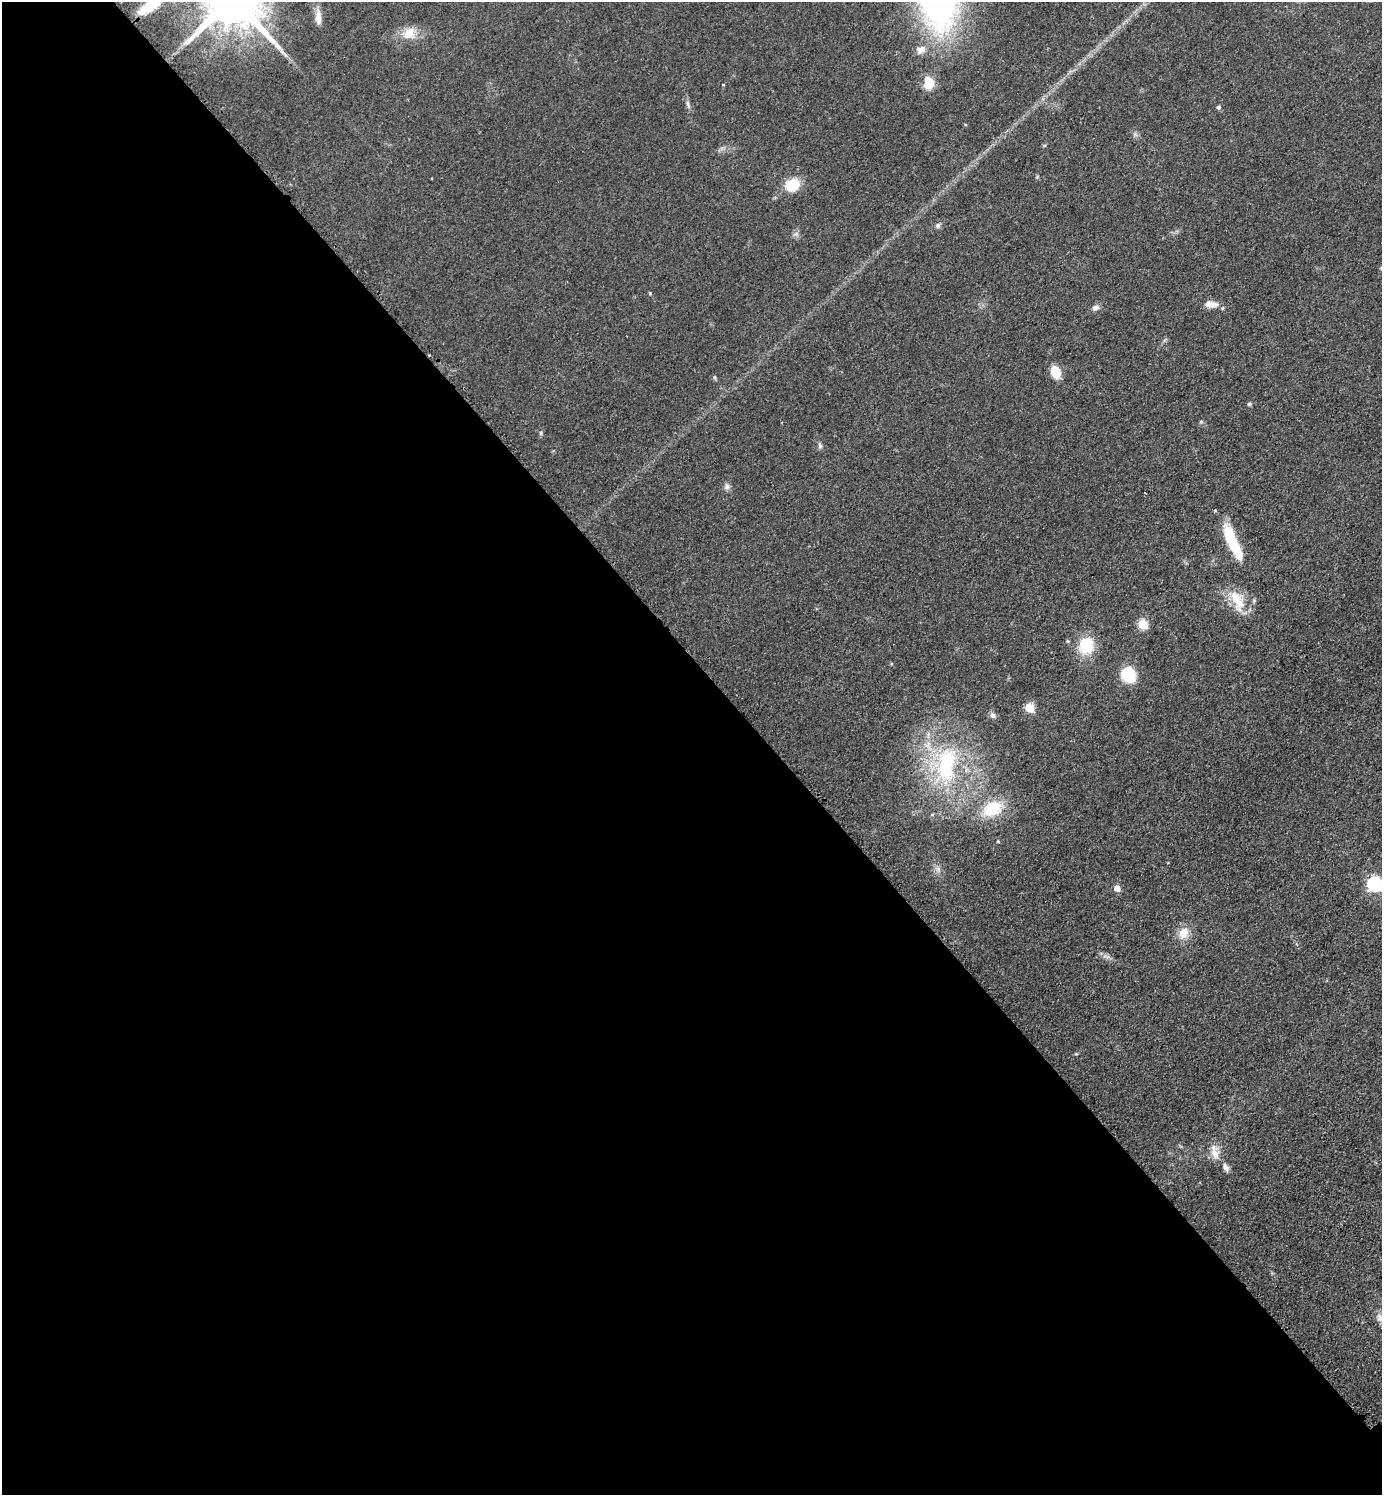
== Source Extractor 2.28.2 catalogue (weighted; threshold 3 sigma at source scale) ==
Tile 9 of 4 x 4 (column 1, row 3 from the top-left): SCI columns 171-1550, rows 1509-3001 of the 6001 x 6002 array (HDU 1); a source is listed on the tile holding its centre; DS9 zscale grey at full resolution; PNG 1384 x 1497 px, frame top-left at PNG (2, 2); no overlay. Shown black and unused: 56% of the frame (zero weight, under 3 of 4 exposures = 2% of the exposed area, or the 3 px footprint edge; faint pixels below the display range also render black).
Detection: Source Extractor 2.28.2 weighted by HDU 2 'WHT'; one run over the whole footprint, this tile lists its part. Background 0.0578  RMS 0.0057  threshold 0.0257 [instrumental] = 3 sigma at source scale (4.5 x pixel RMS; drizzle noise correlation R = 1.50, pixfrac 1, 0.05/0.05 arcsec/px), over >= 5 px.
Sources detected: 35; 2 inside a brighter listed object's ellipse — not listed separately; the other 33 listed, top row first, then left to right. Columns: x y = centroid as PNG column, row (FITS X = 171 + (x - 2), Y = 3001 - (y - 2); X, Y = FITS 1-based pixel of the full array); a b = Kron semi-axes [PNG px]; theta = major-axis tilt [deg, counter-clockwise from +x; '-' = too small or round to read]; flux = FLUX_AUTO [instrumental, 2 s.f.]
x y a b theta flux
153 3 41 13 38 24
318 18 19 7 -88 4.8
409 33 17 13 50 8.4
921 50 14 10 34 4.1
928 85 16 14 36 7.1
688 104 10 4 -67 1.5
1219 107 5 4 - 1.3
1044 145 6 4 2 0.62
792 185 12 10 24 18
938 225 7 6 - 1.5
650 293 4 4 - 0.67
1211 304 19 8 -6 5
1095 307 9 7 15 2
1055 372 11 8 -71 13
715 377 7 3 -82 0.79
1249 404 5 4 - 0.96
820 446 8 5 -75 1.3
727 486 9 7 -85 1.9
1233 542 44 10 -65 24
1239 603 24 14 85 11
1143 624 6 5 - 28
1086 646 18 16 79 19
1128 674 14 12 -56 22
1029 708 5 5 - 26
993 715 8 7 - 1.9
946 765 53 25 84 60
992 809 23 16 24 22
1375 884 7 6 - 130
1117 888 5 5 - 5
1183 933 17 13 62 7.2
1215 1154 16 12 -64 6.1
1226 1167 11 6 -63 2.5
1380 1318 12 7 -76 3.1
Isophote crosses this tile's border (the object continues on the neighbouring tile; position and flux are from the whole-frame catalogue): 2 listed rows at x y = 153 3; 1375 884